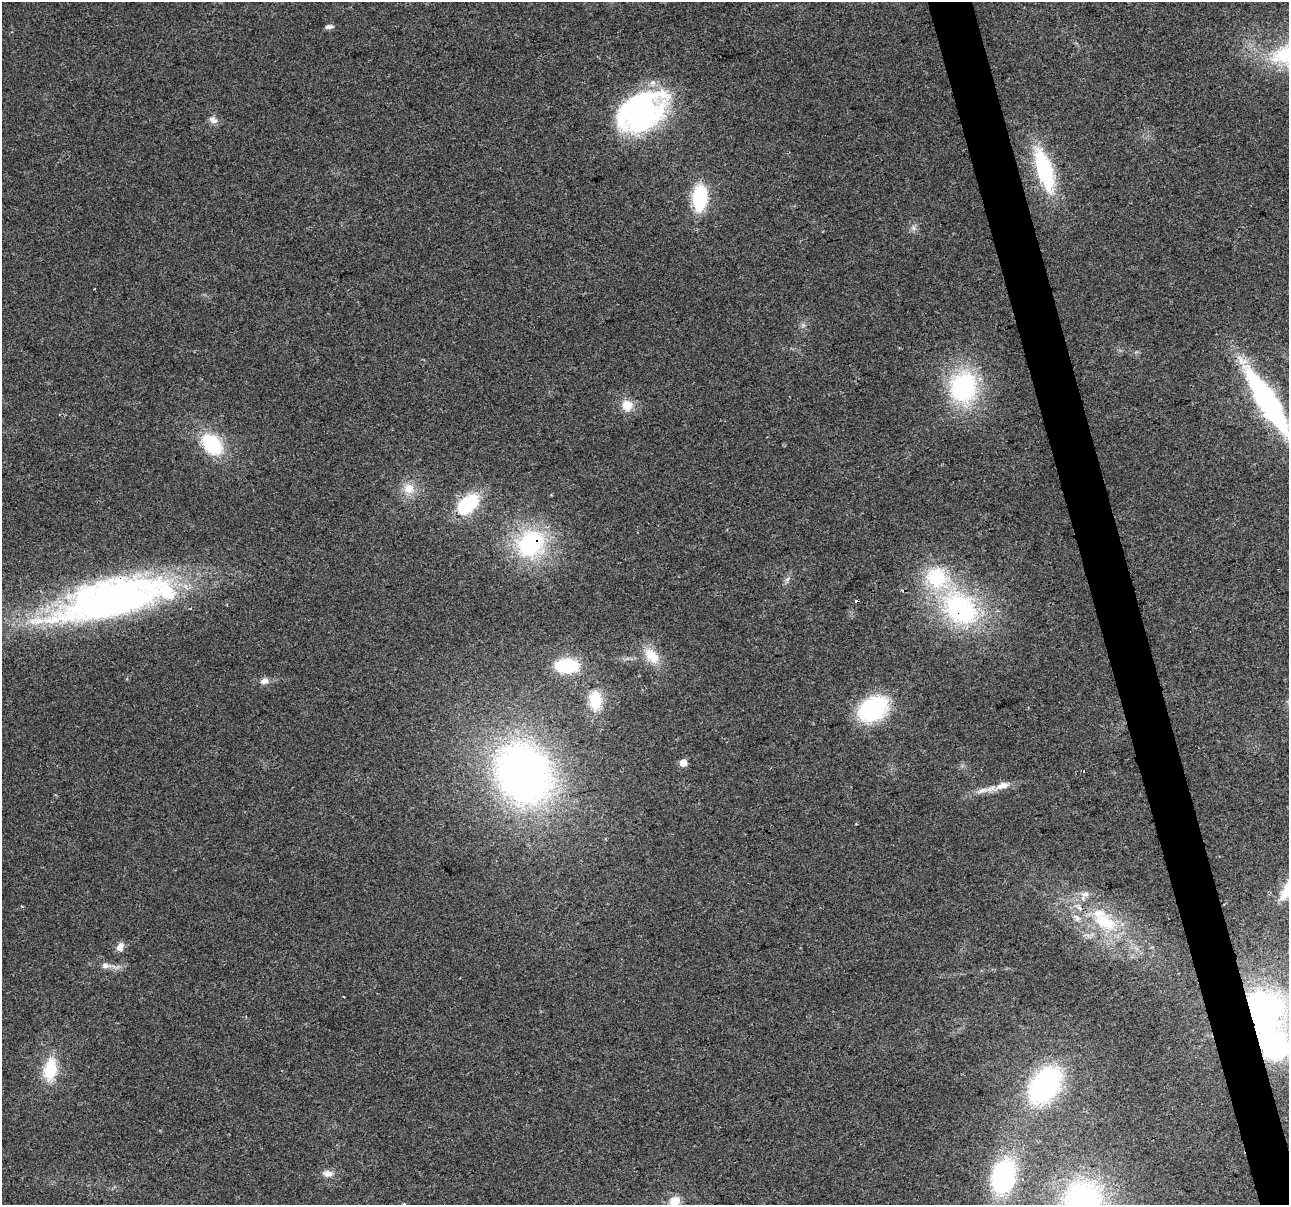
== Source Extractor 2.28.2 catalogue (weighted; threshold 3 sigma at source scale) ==
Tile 6 of 4 x 4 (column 2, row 2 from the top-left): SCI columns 1289-2575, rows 2500-3702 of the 5150 x 4949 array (HDU 1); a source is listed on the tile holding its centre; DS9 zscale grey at full resolution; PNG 1291 x 1207 px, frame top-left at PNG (2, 2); no overlay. Shown black and unused: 3% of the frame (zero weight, under 2 of 3 exposures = <1% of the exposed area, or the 3 px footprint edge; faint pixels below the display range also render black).
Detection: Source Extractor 2.28.2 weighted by HDU 2 'WHT'; one run over the whole footprint, this tile lists its part. Background 0.0568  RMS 0.0076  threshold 0.0341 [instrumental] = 3 sigma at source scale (4.5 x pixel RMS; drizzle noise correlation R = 1.50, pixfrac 1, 0.0396/0.0396 arcsec/px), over >= 5 px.
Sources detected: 46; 2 cosmic-ray / hot-pixel residue — not listed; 5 inside a brighter listed object's ellipse — not listed separately; the other 39 listed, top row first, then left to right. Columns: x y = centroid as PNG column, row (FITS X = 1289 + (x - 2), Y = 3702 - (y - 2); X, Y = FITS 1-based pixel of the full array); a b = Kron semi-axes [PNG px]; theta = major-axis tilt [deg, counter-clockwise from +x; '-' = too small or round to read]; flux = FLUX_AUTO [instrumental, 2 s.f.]
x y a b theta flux
329 27 10 5 5 2.7
642 112 45 31 33 210
213 120 12 9 -32 4.2
1044 170 39 13 -73 87
700 198 20 12 86 60
913 228 7 6 - 2.4
94 289 3 2 - 0.61
963 387 24 21 76 120
1267 401 69 16 -58 190
627 405 14 13 - 11
212 444 22 15 -46 55
409 489 16 15 - 12
468 504 25 15 42 48
530 543 36 29 47 86
937 578 35 29 -28 58
787 579 10 5 39 2.4
113 599 128 40 14 390
960 609 32 24 -44 140
652 656 23 14 -48 17
567 666 21 12 0 48
264 681 10 8 20 4.3
595 700 28 18 -89 25
873 709 25 18 31 94
683 763 5 5 - 17
523 773 61 51 -56 430
1002 786 23 9 19 8.9
1085 894 14 8 -3 5.2
1104 922 40 22 -24 50
120 947 12 8 78 4.8
106 965 13 8 0 4.6
344 996 3 2 - 1.5
1262 1012 36 33 -79 260
1275 1046 26 25 - 120
50 1069 26 14 81 30
1045 1085 34 23 54 150
328 1173 16 9 -6 5.6
1003 1176 23 17 76 130
674 1201 14 11 40 9.8
404 1204 4 4 - 0.87
Overlapping masked pixels (flux is a lower limit): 6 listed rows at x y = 530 543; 113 599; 960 609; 1104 922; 1262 1012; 1275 1046
Isophote crosses this tile's border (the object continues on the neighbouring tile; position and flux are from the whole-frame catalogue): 4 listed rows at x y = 1267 401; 1275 1046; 674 1201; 404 1204
Unlisted compact peaks at least as high as the median listed source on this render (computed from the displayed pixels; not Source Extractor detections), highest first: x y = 22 906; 803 325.